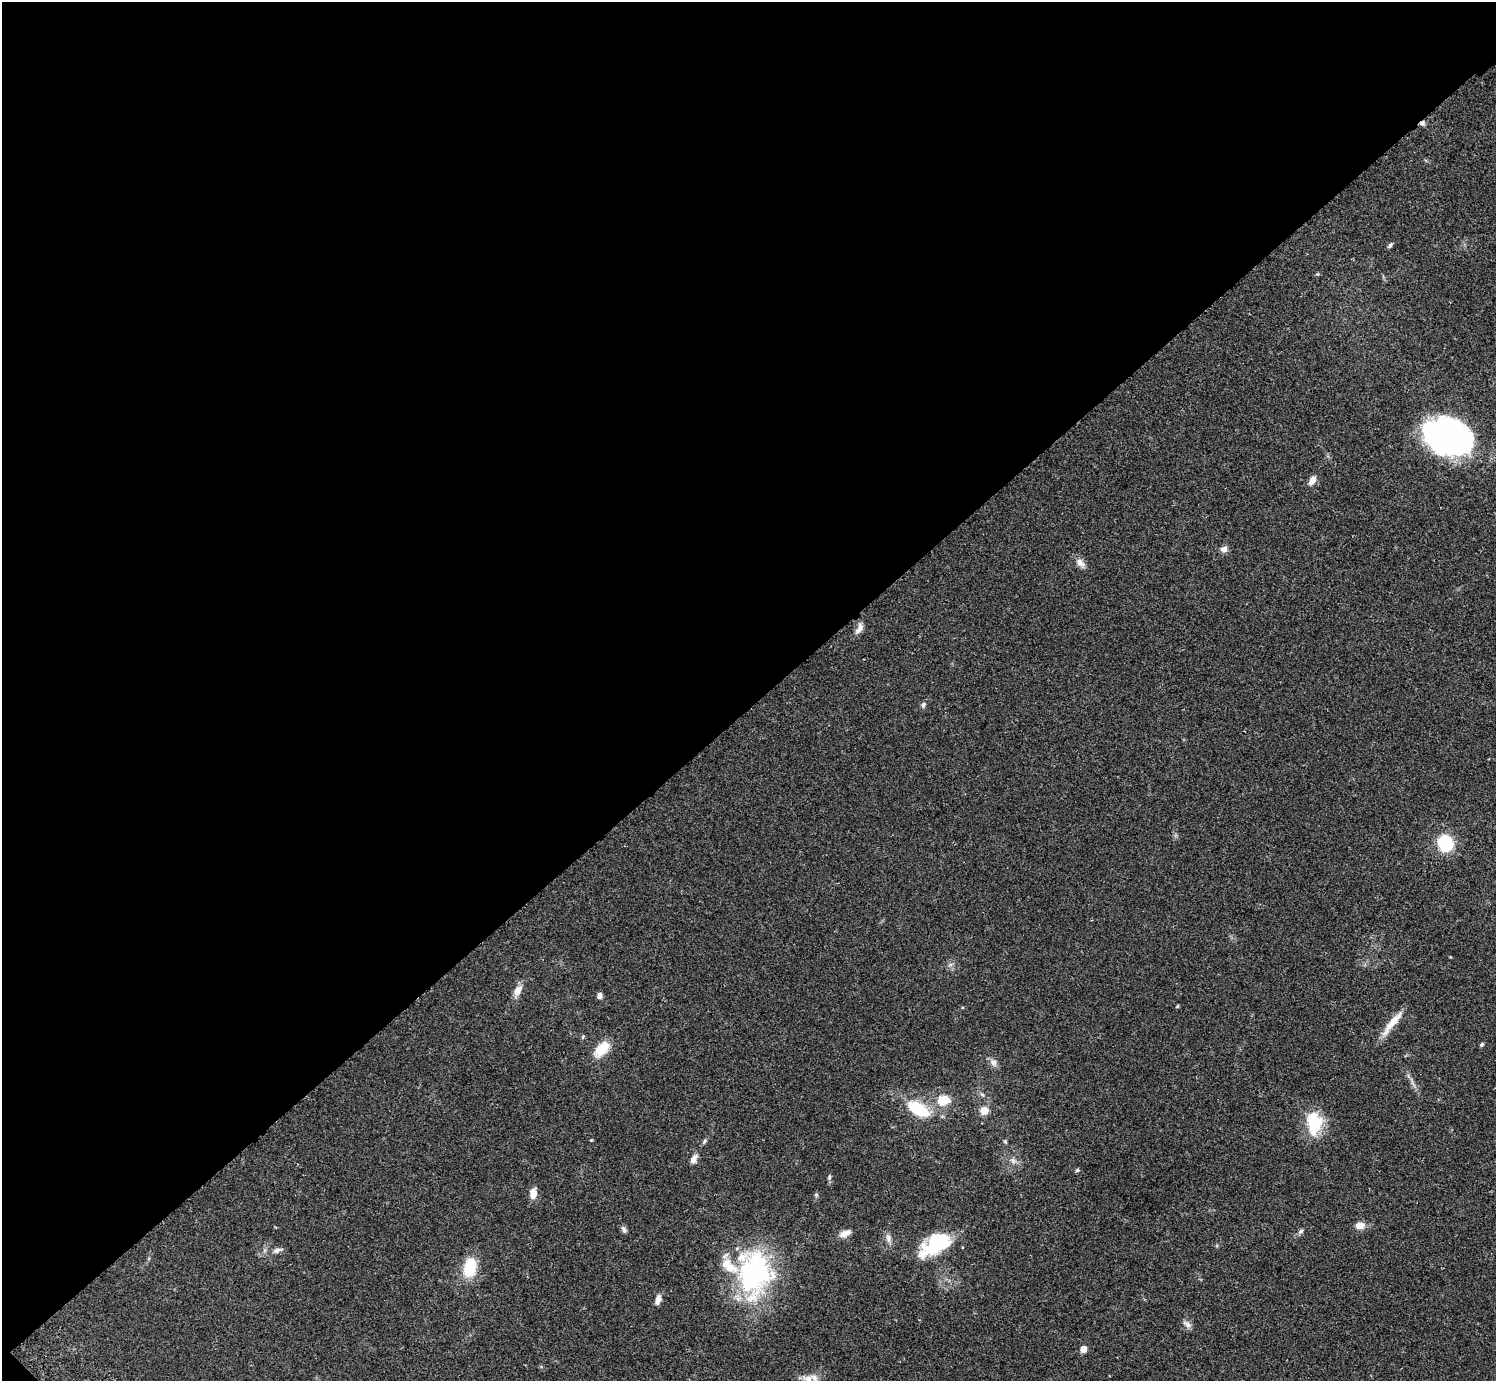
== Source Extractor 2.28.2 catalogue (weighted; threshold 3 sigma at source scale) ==
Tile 5 of 4 x 4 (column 1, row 2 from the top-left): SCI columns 48-1541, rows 3103-4481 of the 6070 x 6064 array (HDU 1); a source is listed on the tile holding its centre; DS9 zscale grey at full resolution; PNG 1498 x 1383 px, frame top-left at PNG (2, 2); no overlay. Shown black and unused: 51% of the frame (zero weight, under 2 of 3 exposures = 3% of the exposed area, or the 3 px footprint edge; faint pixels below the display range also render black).
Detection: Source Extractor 2.28.2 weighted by HDU 2 'WHT'; one run over the whole footprint, this tile lists its part. Background 0.061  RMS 0.0072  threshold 0.0325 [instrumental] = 3 sigma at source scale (4.5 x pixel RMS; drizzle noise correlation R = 1.50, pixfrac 1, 0.05/0.05 arcsec/px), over >= 5 px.
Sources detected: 47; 1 cosmic-ray / hot-pixel residue — not listed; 4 inside a brighter listed object's ellipse — not listed separately; the other 42 listed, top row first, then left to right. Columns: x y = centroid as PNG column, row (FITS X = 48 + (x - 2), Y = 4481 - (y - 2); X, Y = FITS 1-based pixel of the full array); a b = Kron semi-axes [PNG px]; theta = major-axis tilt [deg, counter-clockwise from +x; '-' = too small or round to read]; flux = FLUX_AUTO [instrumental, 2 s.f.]
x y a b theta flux
1390 245 7 5 58 1.4
1447 437 48 32 -20 180
1312 481 12 7 57 4.5
1224 549 9 7 20 3
1080 563 14 8 -41 4.5
859 629 16 7 61 4
923 705 9 5 68 1.6
1445 843 14 12 -67 35
517 991 13 8 62 5.9
599 996 7 5 76 2.3
1177 1006 5 4 - 0.68
1392 1023 39 8 51 10
583 1037 5 4 - 0.83
1482 1045 5 5 - 1
602 1049 21 12 46 14
993 1062 11 8 -48 3.2
943 1100 15 11 12 14
918 1109 20 10 -30 34
984 1110 9 9 - 6.5
1314 1123 28 17 89 28
591 1140 4 3 - 0.65
704 1141 7 4 70 1.2
1005 1141 5 5 - 0.84
693 1159 13 7 64 3.7
1013 1160 9 6 -49 2.6
1077 1170 5 4 - 1.2
829 1177 8 5 82 1.3
533 1193 10 7 85 6.6
816 1195 5 5 - 0.9
1360 1225 11 8 4 6
624 1229 10 6 -57 2
1301 1231 8 5 37 1.5
845 1233 13 7 23 4.8
888 1238 14 6 -81 3.1
937 1243 35 20 30 39
278 1250 16 6 17 2.9
470 1268 23 14 79 22
755 1274 56 38 81 110
658 1299 11 6 77 4.1
1187 1324 13 7 -40 3
1083 1349 5 5 - 8.7
808 1379 17 11 -21 7.2
Isophote crosses this tile's border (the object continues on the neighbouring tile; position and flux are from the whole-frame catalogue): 1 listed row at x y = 808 1379